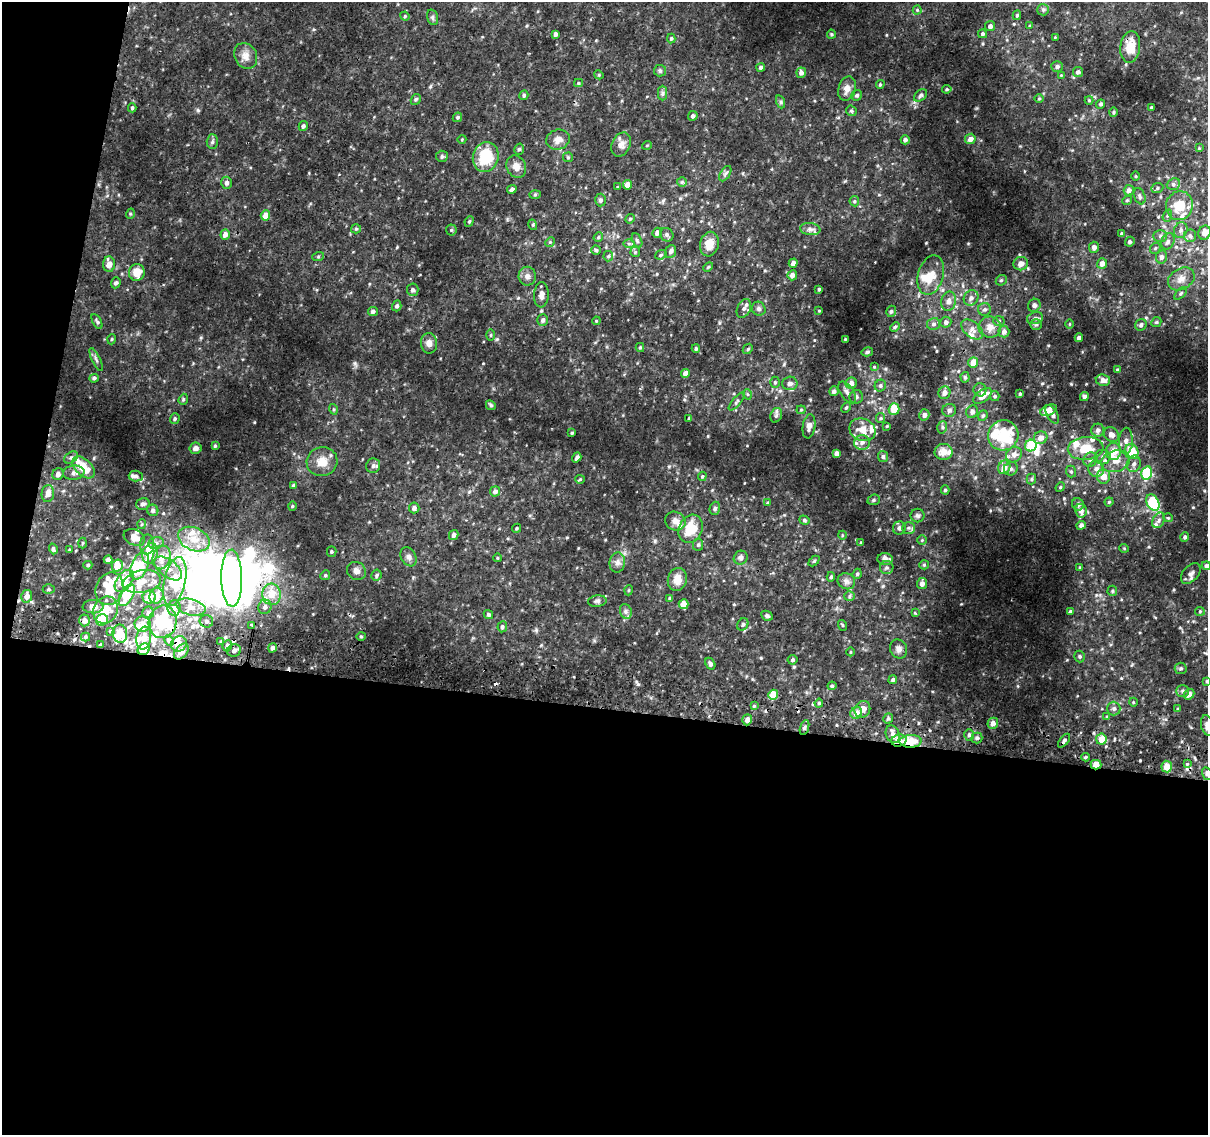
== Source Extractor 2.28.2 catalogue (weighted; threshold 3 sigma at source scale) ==
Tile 13 of 4 x 4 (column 1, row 4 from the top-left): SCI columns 5-1210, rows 263-1395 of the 4843 x 5116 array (HDU 1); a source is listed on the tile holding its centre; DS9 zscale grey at full resolution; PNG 1210 x 1137 px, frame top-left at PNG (2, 2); each listed source drawn as its Kron ellipse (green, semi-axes under 4 px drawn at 4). Shown black and unused: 41% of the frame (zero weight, under 2 of 3 exposures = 2% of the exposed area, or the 3 px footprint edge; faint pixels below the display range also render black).
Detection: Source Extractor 2.28.2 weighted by HDU 2 'WHT'; one run over the whole footprint, this tile lists its part. Background 0.0382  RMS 0.0061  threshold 0.0272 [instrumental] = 3 sigma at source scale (4.5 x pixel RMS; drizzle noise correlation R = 1.50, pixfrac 1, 0.0396/0.0396 arcsec/px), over >= 5 px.
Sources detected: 456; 18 inside a brighter object's white glare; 5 cosmic-ray / hot-pixel residue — neither listed nor drawn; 42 inside a brighter listed object's ellipse — not listed separately; the other 391 listed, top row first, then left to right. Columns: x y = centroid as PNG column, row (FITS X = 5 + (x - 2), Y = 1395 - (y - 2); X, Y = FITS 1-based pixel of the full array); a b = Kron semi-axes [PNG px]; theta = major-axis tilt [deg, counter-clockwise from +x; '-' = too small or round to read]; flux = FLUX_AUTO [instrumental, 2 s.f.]
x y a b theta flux
917 10 4 4 - 0.6
1043 10 6 5 - 1.2
1017 15 5 3 - 0.9
405 16 5 4 - 0.69
432 17 8 5 -73 1.2
990 26 5 5 - 2.2
1030 26 4 3 - 0.66
555 34 4 3 - 1.8
831 34 4 4 - 0.66
982 34 4 4 - 1
1055 37 4 3 - 0.42
671 38 5 4 - 0.84
1130 47 16 10 83 12
246 56 13 11 -63 4.8
1057 66 5 5 - 1.5
761 67 4 4 - 1.3
660 71 6 5 - 1.1
1078 72 5 5 - 1.7
801 73 5 4 - 2.7
599 75 5 4 - 0.56
1061 75 3 3 - 0.43
578 83 4 4 - 0.64
880 84 4 3 - 0.74
847 89 12 8 73 3.8
947 89 5 4 - 0.71
663 93 7 4 90 1.3
524 95 5 4 - 1.2
857 95 6 5 - 1
921 95 7 5 40 1.2
416 99 6 4 58 1.1
1039 99 5 3 - 0.57
1089 100 4 4 - 0.55
781 102 7 4 -71 0.99
1101 104 4 4 - 1.2
1151 107 3 2 - 0.54
132 108 4 4 - 0.91
851 111 6 5 - 1
1113 112 4 4 - 0.77
693 116 5 4 - 1.4
457 117 5 4 - 0.86
303 126 5 4 - 1.4
462 139 4 3 - 0.47
970 139 5 5 - 2.8
558 140 12 10 18 4.2
905 140 4 4 - 1.6
212 142 7 5 89 1.3
621 144 12 9 63 3.4
647 145 5 3 - 0.46
1199 148 4 4 - 0.52
519 149 6 4 73 1.2
442 156 6 5 - 1
486 157 15 13 74 22
568 157 5 4 - 0.72
516 167 12 9 -63 4.5
725 174 8 5 59 1.4
1136 176 5 3 - 0.54
682 182 5 5 - 0.91
226 183 6 5 - 1.7
1173 184 7 5 21 1.4
627 185 5 4 - 5.4
617 187 3 3 - 1.3
1157 188 6 5 - 0.97
512 189 5 4 - 1.9
1129 190 5 5 - 2.5
535 194 6 4 2 0.75
1140 196 8 5 -69 1.5
600 200 6 5 - 1.3
1127 200 5 4 - 0.79
854 201 5 5 - 0.83
1179 206 14 13 - 13
130 214 5 3 - 0.59
265 215 5 4 - 4.9
1167 216 6 4 70 1.1
630 219 5 4 - 0.64
469 221 5 4 - 0.82
533 225 5 3 - 0.62
356 229 5 4 - 0.76
810 229 10 6 -5 2.2
451 230 5 5 - 0.85
1181 230 8 6 66 2
657 233 5 4 - 2.9
1204 233 7 6 - 5.1
225 234 5 4 - 3.1
1121 234 4 4 - 1
667 235 7 6 - 1.5
1160 236 7 6 - 1.5
1190 236 6 6 - 1.5
598 237 5 4 - 0.78
637 240 7 4 -63 1.1
1168 241 8 6 66 2.1
550 242 5 4 - 0.71
1130 242 5 4 - 1.3
629 243 6 4 -1 0.95
709 244 12 9 76 7.1
1094 247 6 5 - 2.2
1155 248 6 5 - 0.96
596 250 4 4 - 0.81
671 251 7 5 66 1.9
635 252 5 5 - 0.77
661 255 6 4 23 0.79
608 256 5 5 - 0.83
318 257 6 4 20 0.72
1161 257 7 5 76 2.3
793 263 4 4 - 2.8
109 264 8 6 -84 5
1021 264 7 6 - 3.2
1102 264 5 5 - 3.5
708 267 5 3 - 0.63
137 272 8 7 - 7.7
792 275 5 4 - 2.7
931 275 20 12 75 9.5
527 276 9 8 - 2.7
1181 279 14 10 31 5
1001 280 6 4 42 0.83
116 283 5 5 - 1.3
819 289 3 3 - 0.79
413 290 6 5 - 1.5
1181 293 8 4 45 1.1
541 295 12 7 86 3.1
971 298 8 7 - 2.5
948 301 10 7 76 3
1034 305 6 6 - 1.5
397 306 5 4 - 1.3
744 309 10 6 63 2.3
759 309 7 6 - 1.5
984 309 6 6 - 1.3
373 311 5 4 - 1.7
819 311 3 3 - 0.49
891 311 6 5 - 1.2
1035 318 8 6 16 1.7
543 320 6 5 - 1.7
97 321 8 4 -62 0.98
596 321 4 3 - 0.49
999 321 6 5 - 1.1
946 322 5 5 - 2.2
1156 322 5 4 - 0.78
934 324 7 6 - 1.6
1036 324 6 5 - 1.2
1070 324 5 3 - 0.49
1141 325 6 5 - 1.7
895 327 5 4 - 0.85
990 327 11 10 - 4.6
972 329 12 7 -39 3.4
1004 332 6 5 - 2.4
491 335 5 3 - 0.56
1079 338 4 4 - 2.2
112 339 5 3 - 0.59
845 339 2 2 - 0.38
429 343 10 8 -81 3.2
640 347 4 4 - 0.74
696 348 4 3 - 0.94
748 349 6 4 45 0.79
867 352 6 4 15 0.96
96 360 12 3 -65 1.4
973 363 5 5 - 7.2
874 367 4 4 - 0.55
1118 370 4 4 - 1.1
685 373 4 4 - 3.9
965 377 5 4 - 1
94 378 5 4 - 1.1
1103 380 7 5 -10 3.4
775 382 5 4 - 0.99
790 383 7 7 - 2.8
851 383 6 5 - 3.1
880 386 6 5 - 1.4
980 390 6 6 - 1.4
834 391 5 4 - 2
847 392 12 6 -54 2.6
944 393 6 6 - 2.8
747 394 5 3 - 0.61
1020 394 3 3 - 0.77
983 396 10 5 37 5.6
995 396 5 4 - 0.84
1084 396 4 4 - 1.3
856 397 7 6 - 1.8
183 399 5 4 - 0.87
737 401 11 3 50 1.1
491 405 5 4 - 0.88
846 408 6 4 61 0.74
333 409 5 3 - 0.69
894 409 5 5 - 8.3
801 410 4 4 - 0.66
949 410 7 6 - 1.6
1049 410 8 5 22 3.4
972 412 6 6 - 2.3
1052 414 10 5 -60 1.9
776 415 7 5 69 1.3
924 415 6 5 - 2.1
983 416 6 4 69 0.88
689 418 3 3 - 0.87
881 418 5 4 - 0.76
175 419 5 4 - 0.91
809 426 12 6 81 2.7
887 426 3 3 - 0.52
942 427 6 5 - 1
863 430 13 11 -22 7.8
1098 430 6 6 - 2.4
572 433 3 3 - 0.64
1003 435 15 15 - 28
1111 435 8 6 -38 3.2
1041 438 7 6 - 3.6
1126 441 13 7 88 3.6
862 442 8 7 - 2.7
1031 445 6 5 - 18
215 446 4 3 - 0.76
196 448 6 5 - 2
1086 448 18 11 4 13
944 452 9 8 - 5.7
1113 452 8 7 - 8.9
1132 452 8 6 -67 15
837 453 4 4 - 2.5
1014 455 8 7 - 3.3
883 456 5 5 - 1.3
71 457 8 5 34 1.3
577 457 5 3 - 1.3
1102 457 8 7 - 2.5
1090 460 7 6 - 1.8
1116 461 15 10 18 6.8
322 462 15 14 - 7
1134 464 8 7 - 2.6
373 466 7 7 - 2
84 467 13 8 -44 12
1004 467 7 6 - 5.2
1011 469 7 6 - 1.9
1096 469 8 8 - 3.1
1071 472 6 5 - 1
74 473 11 7 6 2.5
1147 473 7 5 77 23
58 474 6 5 - 2.3
136 476 7 5 -2 1.4
702 476 5 4 - 0.63
1104 476 7 6 - 6.1
580 479 5 4 - 0.65
1031 479 5 5 - 0.98
293 485 4 3 - 0.84
1060 487 5 4 - 0.74
945 490 4 4 - 0.92
495 491 5 5 - 2.2
48 493 8 6 81 3.4
874 500 6 5 - 1
1109 502 4 4 - 0.73
768 503 4 3 - 0.78
1153 503 9 6 -60 29
143 504 7 6 - 1.8
1078 504 6 6 - 1.8
292 506 4 4 - 0.66
414 508 5 5 - 2
715 508 7 5 74 1.2
153 510 6 5 - 1.6
1081 511 7 6 - 3.4
917 516 7 7 - 1.5
1168 518 5 3 - 0.48
804 520 5 4 - 0.99
1159 520 8 5 61 1.6
675 521 10 9 - 3.3
142 524 5 3 - 0.58
1081 525 4 4 - 1.7
516 528 5 4 - 0.69
899 528 6 6 - 1.9
908 528 6 5 - 1.4
690 529 14 11 65 13
454 535 5 4 - 2.1
842 535 4 3 - 0.52
134 537 11 8 -23 5.9
1185 537 5 4 - 1.3
194 539 16 11 -24 11
922 540 4 4 - 0.63
82 543 5 3 - 0.56
156 543 8 6 17 2.3
861 543 4 3 - 0.61
147 545 10 7 88 3.5
698 545 6 5 - 0.99
1124 548 4 3 - 0.46
53 549 5 4 - 1.2
69 550 4 2 - 0.53
332 552 5 4 - 0.85
150 553 10 7 74 15
161 557 12 9 78 7.5
409 557 10 7 -59 2.2
497 558 4 3 - 0.46
741 558 7 6 - 1.8
885 559 7 6 - 3.1
108 560 4 4 - 2.4
814 561 6 4 44 0.76
617 562 10 7 81 2.6
88 565 4 4 - 0.83
117 565 6 5 - 9.4
924 565 5 4 - 0.74
140 566 14 8 67 20
1206 566 4 4 - 1.5
168 568 16 8 -37 6.3
887 568 7 6 - 1.5
1080 568 3 3 - 0.56
356 571 10 8 -35 2.9
1191 573 12 7 49 2.4
857 574 5 4 - 1
325 575 5 4 - 0.82
376 575 5 5 - 1
831 577 5 4 - 1
232 578 28 10 -89 190
677 579 11 9 75 6.1
124 581 12 7 54 14
175 581 25 10 78 46
846 581 9 8 - 2.2
142 582 19 11 10 10
922 584 5 5 - 2.9
49 589 6 5 - 0.97
109 589 17 13 67 11
629 590 5 3 - 0.52
1112 591 5 4 - 0.85
271 594 11 9 -86 8.4
127 595 12 6 60 15
27 596 6 5 - 3.6
157 596 8 6 64 6.7
849 596 5 5 - 0.99
149 597 6 6 - 7.5
670 598 4 4 - 0.93
597 601 9 5 7 1.5
684 604 5 5 - 7.1
93 607 10 6 -3 4.5
191 607 15 8 -14 5.3
265 607 7 6 - 2
174 608 8 6 86 3.4
106 610 14 11 61 12
626 611 7 5 -70 1.6
1200 611 5 4 - 0.75
1070 612 3 3 - 1.1
148 613 6 6 - 1.7
915 613 4 4 - 0.51
488 614 5 4 - 1.1
767 616 6 4 -27 1.2
84 620 6 5 - 2.9
102 620 6 5 - 16
206 621 7 6 - 1.6
163 622 16 14 79 26
143 624 8 7 - 4.1
743 624 6 5 - 1.5
252 625 3 3 - 3.8
842 625 5 3 - 0.56
502 627 5 4 - 1.3
110 631 3 3 - 1.9
120 634 9 7 -82 13
361 636 4 4 - 0.63
85 637 4 4 - 0.88
144 638 11 7 81 5
169 641 6 4 -63 0.9
221 642 3 3 - 0.71
101 644 3 2 - 0.6
179 644 8 7 - 3.2
227 646 6 4 69 2
272 648 5 4 - 1.7
144 649 6 5 - 7.3
898 649 10 8 -60 2.7
234 651 7 6 - 2.1
181 652 9 6 50 2.9
850 652 4 3 - 0.47
1080 656 6 5 - 1.1
793 660 5 4 - 1
710 664 6 4 -59 1.7
1181 668 6 6 - 1
893 680 4 4 - 1.2
1207 681 4 3 - 0.84
832 686 4 4 - 1
1183 691 6 5 - 1.2
1189 694 6 4 40 3.4
773 695 5 5 - 11
1133 702 4 3 - 0.46
819 703 4 4 - 0.86
754 706 4 4 - 0.66
862 709 9 7 56 3.8
1114 709 7 6 - 1.8
1178 709 4 3 - 0.73
856 713 6 5 - 4.5
1107 717 4 4 - 0.74
888 718 5 4 - 0.94
747 720 5 5 - 2.9
993 723 5 5 - 2.9
1207 725 10 6 -76 3.3
804 727 8 3 71 1.1
893 734 9 6 -70 2.8
969 735 6 5 - 1.3
977 738 5 5 - 1.3
1101 739 5 5 - 7.2
899 740 7 6 - 6.1
911 741 11 6 2 12
1064 741 8 4 51 1.3
1085 757 4 3 - 0.8
1187 764 4 3 - 1.2
1096 765 5 5 - 5.2
1167 767 6 5 - 5.6
1207 774 6 5 - 1.3
Overlapping masked pixels (flux is a lower limit): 6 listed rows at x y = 1130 47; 144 649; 862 709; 899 740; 911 741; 1096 765
Isophote crosses this tile's border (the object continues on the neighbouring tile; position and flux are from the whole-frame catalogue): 5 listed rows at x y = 1204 233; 1206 566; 1207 681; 1207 725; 1207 774
Unlisted compact peaks at least as high as the median listed source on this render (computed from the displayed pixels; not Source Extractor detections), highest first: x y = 1071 384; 254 422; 859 365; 497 339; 708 436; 879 529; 198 110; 1193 507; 1064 498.